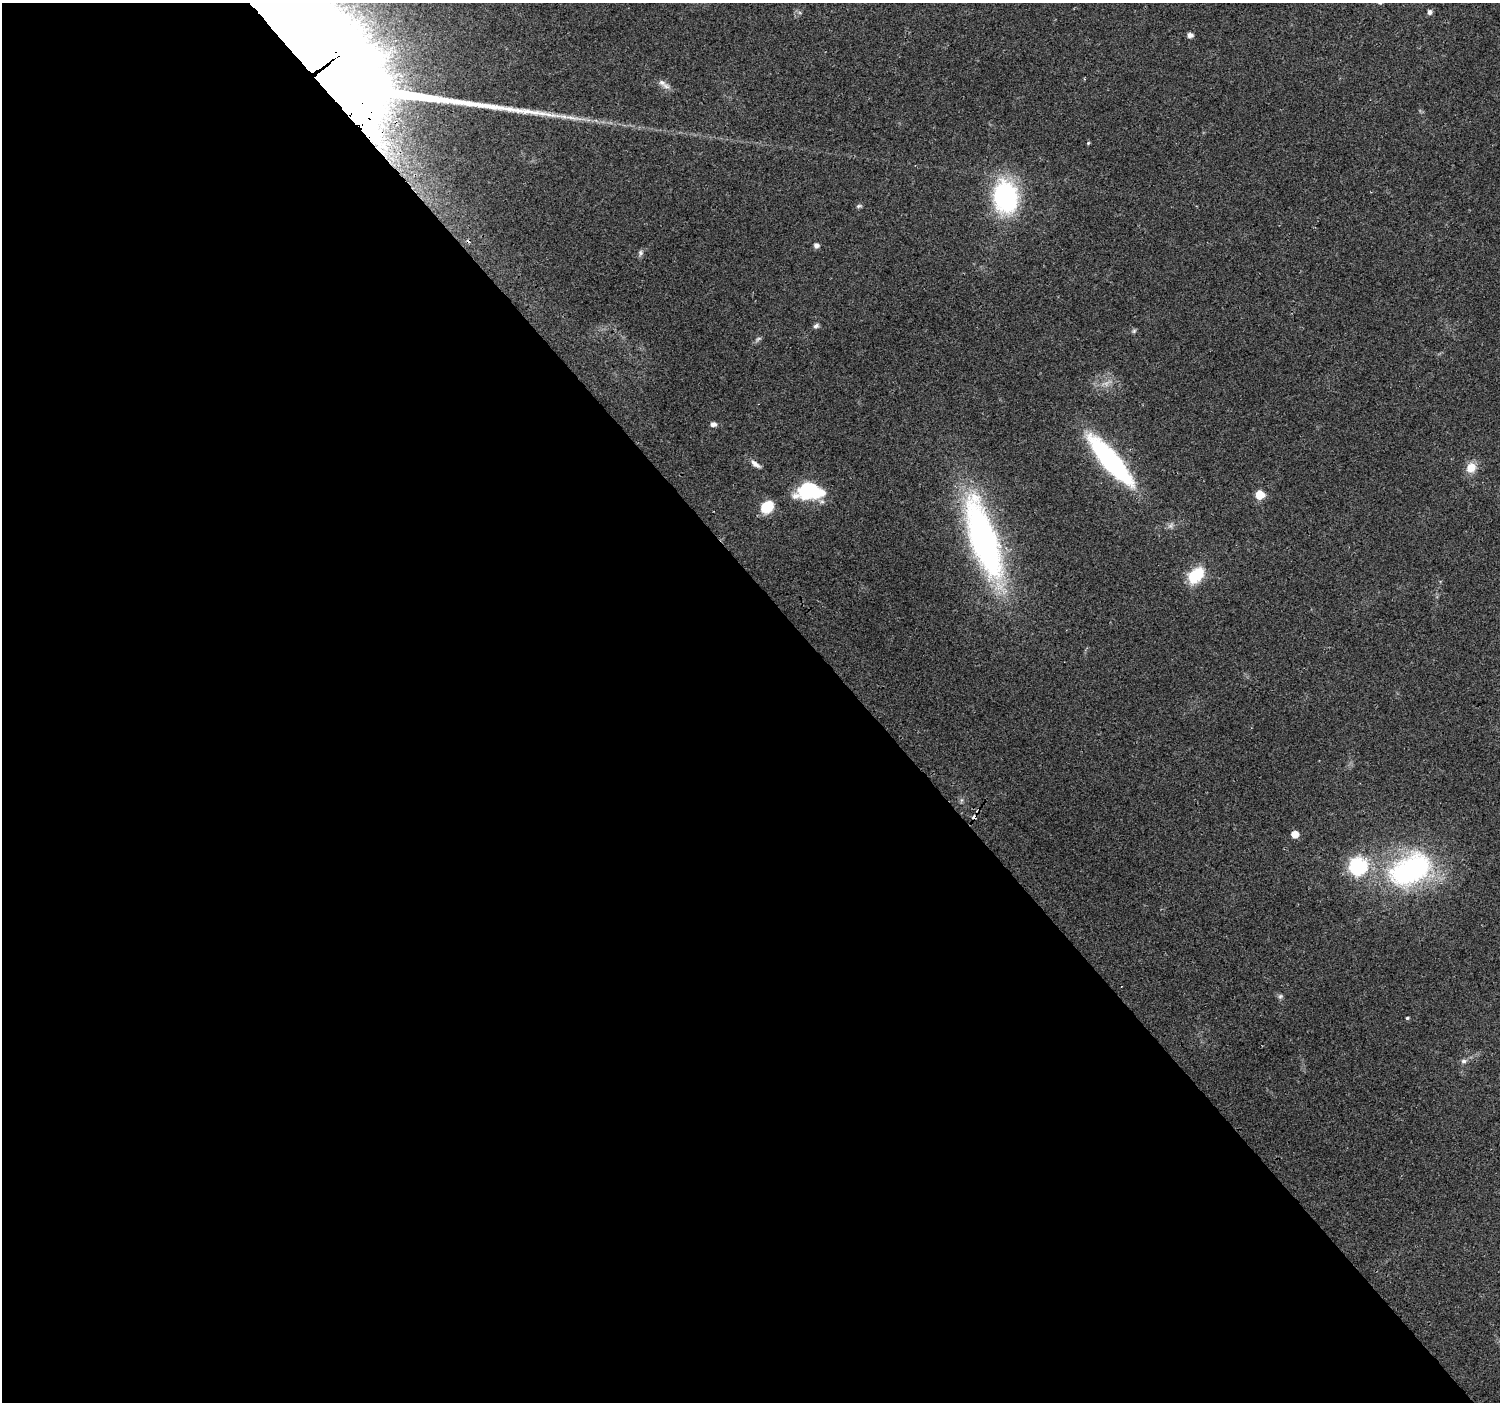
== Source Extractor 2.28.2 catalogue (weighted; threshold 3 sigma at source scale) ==
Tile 9 of 4 x 4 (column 1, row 3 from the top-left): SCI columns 32-1529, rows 1623-3022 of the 6047 x 5984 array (HDU 1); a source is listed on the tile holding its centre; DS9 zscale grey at full resolution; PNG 1502 x 1404 px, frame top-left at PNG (2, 3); no overlay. Shown black and unused: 57% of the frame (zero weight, under 2 of 3 exposures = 2% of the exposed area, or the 3 px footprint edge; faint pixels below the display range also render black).
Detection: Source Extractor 2.28.2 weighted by HDU 2 'WHT'; one run over the whole footprint, this tile lists its part. Background 0.0578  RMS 0.011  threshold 0.0499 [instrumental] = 3 sigma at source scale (4.5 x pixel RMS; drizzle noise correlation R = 1.50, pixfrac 1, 0.0396/0.0396 arcsec/px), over >= 5 px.
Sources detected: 32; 1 too faint to see at this stretch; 1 inside a brighter object's white glare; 2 cosmic-ray / hot-pixel residue — not listed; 1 inside a brighter listed object's ellipse — not listed separately; the other 27 listed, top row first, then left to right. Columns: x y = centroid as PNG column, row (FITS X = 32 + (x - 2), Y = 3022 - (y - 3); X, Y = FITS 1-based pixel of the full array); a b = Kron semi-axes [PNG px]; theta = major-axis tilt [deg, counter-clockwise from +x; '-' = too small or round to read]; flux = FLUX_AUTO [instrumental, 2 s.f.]
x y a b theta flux
1429 12 6 5 - 3.9
1190 35 5 4 - 6.3
313 56 91 46 88 6300
666 86 12 8 -16 5.8
1088 143 4 4 - 1.3
1005 197 35 25 -83 140
859 206 8 5 15 2.1
816 245 5 5 - 5.3
640 253 8 7 - 3.1
816 326 7 6 - 2.9
1134 331 6 5 - 1.9
758 339 10 5 27 2.7
713 424 8 6 -3 3.9
1110 460 50 13 -49 240
755 464 16 6 -37 5.8
1471 467 13 11 58 14
810 491 23 14 2 100
1260 495 6 5 - 41
767 507 11 9 42 37
984 539 94 27 -71 370
1196 575 17 11 47 47
1295 834 5 5 - 16
1358 866 7 7 - 330
1410 870 53 34 27 210
1280 996 7 6 - 2.5
1407 1018 5 4 - 1.4
1463 1061 8 6 10 3.3
Overlapping masked pixels (flux is a lower limit): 1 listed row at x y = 313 56
Isophote crosses this tile's border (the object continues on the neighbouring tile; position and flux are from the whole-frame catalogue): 1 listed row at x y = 313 56